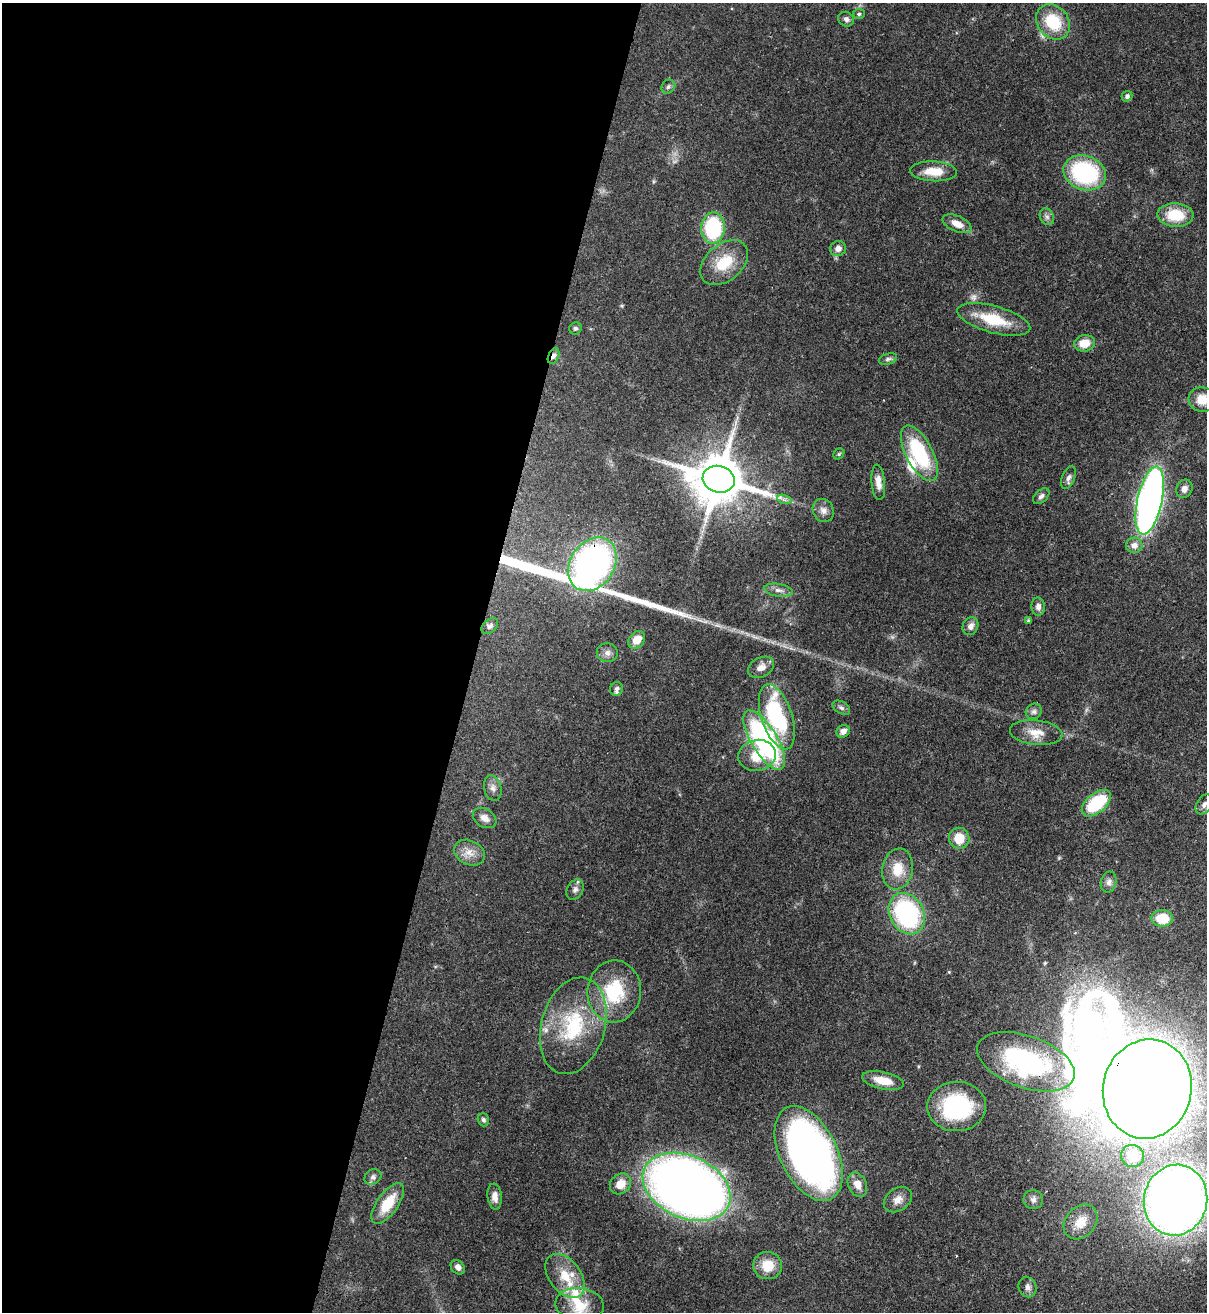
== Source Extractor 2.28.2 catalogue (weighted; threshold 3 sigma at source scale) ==
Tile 5 of 4 x 4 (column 1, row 2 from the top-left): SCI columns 343-1547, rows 2652-3961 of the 5378 x 5302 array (HDU 1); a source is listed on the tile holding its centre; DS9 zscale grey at full resolution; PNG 1209 x 1314 px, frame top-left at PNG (2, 3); each listed source drawn as its Kron ellipse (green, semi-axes under 4 px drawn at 4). Shown black and unused: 39% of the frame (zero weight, under 3 of 4 exposures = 7% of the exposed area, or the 3 px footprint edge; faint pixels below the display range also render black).
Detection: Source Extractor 2.28.2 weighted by HDU 2 'WHT'; one run over the whole footprint, this tile lists its part. Background 0.0932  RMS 0.0041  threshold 0.0185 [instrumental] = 3 sigma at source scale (4.5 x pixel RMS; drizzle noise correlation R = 1.50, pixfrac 1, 0.05/0.05 arcsec/px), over >= 5 px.
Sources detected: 92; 2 too faint to see at this stretch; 1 inside a brighter object's white glare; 2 long thin detections or spike segments (spike, bleed or trail) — neither listed nor drawn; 5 inside a brighter listed object's ellipse — not listed separately; the other 82 listed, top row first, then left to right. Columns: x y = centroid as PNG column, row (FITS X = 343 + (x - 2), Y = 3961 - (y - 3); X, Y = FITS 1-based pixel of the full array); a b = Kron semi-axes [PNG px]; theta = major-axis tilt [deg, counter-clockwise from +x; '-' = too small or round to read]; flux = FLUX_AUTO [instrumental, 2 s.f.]
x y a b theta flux
859 14 6 5 - 0.73
846 19 8 7 - 1.5
1053 22 19 15 -51 17
668 87 7 6 - 1.1
1127 96 5 5 - 1.3
933 171 23 10 -3 8.2
1085 173 22 17 -20 46
1175 215 18 12 -3 13
1047 217 9 6 -62 1.5
957 224 15 7 -24 4.6
713 228 15 11 87 36
838 249 8 7 - 2.5
724 263 27 18 40 13
994 319 38 13 -15 16
575 328 6 6 - 0.88
1084 343 10 8 13 6.7
554 356 8 5 64 1.5
888 359 9 5 15 1
1202 400 13 12 - 6.6
919 453 30 13 -62 31
839 454 6 5 - 0.59
1068 478 12 6 69 1.7
719 479 16 13 -14 2400
878 482 18 7 -85 3.4
1184 489 9 8 - 2.2
1041 496 10 6 42 1.5
784 499 7 4 -19 1.1
1150 501 34 12 77 210
823 510 12 10 -63 2.6
1134 545 8 7 - 2.6
592 564 29 22 55 130
778 590 14 6 -9 2.2
1038 607 9 6 -87 2.1
1029 621 4 4 - 0.82
490 626 9 6 41 1.3
970 626 9 7 63 2.3
637 640 9 7 50 5.8
607 653 10 9 - 2.1
761 667 14 9 28 3.4
617 689 7 6 - 1.3
841 708 9 6 -30 1.2
1034 711 8 7 - 1.4
777 717 34 15 -72 44
843 731 7 6 - 2.5
1036 733 26 12 -6 6.3
764 740 34 13 -59 82
757 755 19 15 10 9.6
493 788 13 8 -79 2.4
1096 803 17 9 39 24
1204 804 11 7 57 2.1
485 818 13 9 -33 3.1
959 838 10 10 - 8
469 853 16 12 -27 4.6
898 869 20 15 79 9.2
1109 882 11 7 77 1.8
575 890 11 8 59 1.9
907 914 22 17 -61 60
1162 918 10 8 -1 9.7
614 991 31 27 85 25
573 1026 49 32 74 34
1026 1062 51 26 -19 62
883 1081 21 8 -12 7.6
1147 1089 50 44 77 700
957 1107 29 24 2 44
483 1120 6 5 - 1.1
809 1153 51 28 -64 250
1133 1156 11 11 - 4.3
373 1177 9 7 31 1.5
620 1184 11 9 44 5.6
857 1185 13 9 -66 3.9
687 1187 46 31 -24 400
495 1196 13 7 -83 3.2
1033 1199 10 9 - 1.9
898 1200 15 11 36 3.6
1176 1200 35 31 78 380
388 1203 24 10 55 12
1081 1222 19 15 48 7.1
768 1265 14 13 - 8.3
458 1267 8 6 -48 1.8
565 1276 25 15 -53 11
1028 1287 10 8 -67 2.1
580 1305 24 16 -7 12
Overlapping masked pixels (flux is a lower limit): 4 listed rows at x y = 554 356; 592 564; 1026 1062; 1147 1089
Isophote crosses this tile's border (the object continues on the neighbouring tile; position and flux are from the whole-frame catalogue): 2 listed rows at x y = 1202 400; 1176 1200